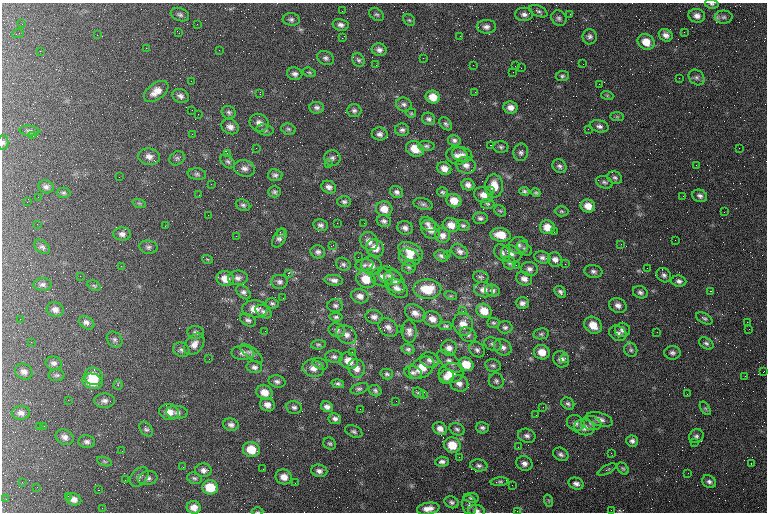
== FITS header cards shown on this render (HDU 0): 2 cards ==
NAXIS1  =                  765 / length of data axis 1
NAXIS2  =                  510 / length of data axis 2

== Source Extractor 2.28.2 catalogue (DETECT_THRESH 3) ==
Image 765 x 510 px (HDU 0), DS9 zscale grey, 1 PNG px = 1 image px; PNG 769 x 514 px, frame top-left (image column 1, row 510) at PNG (2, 3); each listed source drawn as its Kron ellipse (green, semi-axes under 4 px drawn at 4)
Background 156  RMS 8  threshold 24.1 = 3 sigma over >= 5 px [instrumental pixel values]
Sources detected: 379; all 379 listed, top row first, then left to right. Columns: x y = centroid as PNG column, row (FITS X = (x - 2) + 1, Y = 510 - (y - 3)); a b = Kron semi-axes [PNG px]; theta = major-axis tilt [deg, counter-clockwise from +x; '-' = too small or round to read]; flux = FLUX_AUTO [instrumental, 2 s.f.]
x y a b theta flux
712 4 7 4 -10 980
342 11 2 2 - 650
538 11 10 5 -23 1400
377 14 8 5 -36 1100
524 14 9 6 0 2000
570 14 3 2 - 470
180 15 9 6 -20 1600
697 16 8 7 - 2800
724 17 9 6 1 1700
559 18 8 7 - 1500
291 19 8 6 -5 1500
409 20 6 5 - 890
22 24 2 2 - 850
197 24 3 2 - 560
341 25 8 6 -13 2100
486 27 10 6 1 2400
684 32 2 2 - 2900
18 33 6 2 21 560
179 33 2 2 - 310
97 35 2 2 - 210
666 35 7 6 - 2500
460 36 2 2 - 540
590 37 7 7 - 1700
342 38 2 2 - 2900
646 42 9 7 -32 7000
146 48 2 2 - 2800
219 50 2 2 - 220
379 50 7 6 - 2100
40 51 2 2 - 2800
326 58 8 6 -24 1600
423 58 2 2 - 1400
358 60 7 6 - 1300
583 64 3 2 - 420
376 65 2 2 - 330
473 65 2 2 - 760
515 66 2 2 - 520
521 68 2 2 - 1200
309 72 7 4 -17 770
513 72 2 2 - 230
295 74 7 6 - 1800
562 76 6 5 - 1000
696 77 9 7 -44 1700
679 78 2 2 - 290
191 81 2 2 - 380
599 84 2 2 - 240
156 91 14 8 37 5500
475 92 2 2 - 260
260 94 3 2 - 480
607 95 6 4 -19 680
180 96 8 7 - 2000
433 97 7 6 - 6200
404 104 8 7 - 1600
317 108 7 6 - 1600
510 108 7 6 - 3200
192 110 3 2 - 990
354 110 7 6 - 1400
229 112 7 6 - 1300
411 113 5 4 - 670
198 114 2 2 - 310
617 117 7 4 -1 840
429 119 7 6 - 1400
259 123 10 8 -30 3100
446 124 7 5 -48 1100
599 126 9 6 -12 1900
230 127 9 7 -28 3000
288 129 7 5 -16 1100
588 129 2 2 - 340
265 130 9 5 -12 1300
402 130 7 6 - 1500
29 131 10 5 -6 1300
192 134 2 2 - 1600
380 134 8 6 -11 1900
33 136 2 2 - 300
454 140 6 5 - 1500
3 142 7 5 -89 1000
490 145 3 2 - 23000
426 146 8 5 -1 1200
501 147 7 5 -2 1100
256 148 2 2 - 840
739 148 2 2 - 270
415 149 9 7 -28 8300
521 152 9 7 76 1600
227 154 3 2 - 940
462 154 10 7 -17 2400
457 156 11 8 -16 3200
149 157 11 8 -10 3300
177 158 8 6 38 1400
332 158 8 7 - 1600
228 161 8 5 -39 1300
328 164 3 3 - 440
466 165 10 8 -13 2700
696 165 2 2 - 1000
559 166 7 6 - 1500
244 168 11 8 -15 2900
444 169 7 6 - 3700
197 174 9 5 -7 1300
275 175 7 6 - 1400
119 177 2 2 - 460
615 178 7 6 - 1300
604 182 8 6 -20 1400
211 184 2 2 - 270
468 185 6 5 - 2300
494 186 11 9 89 7400
46 187 7 6 - 1700
329 187 7 6 - 2200
490 191 2 2 - 400
524 191 5 4 - 1000
274 192 6 5 - 1100
397 192 7 5 -31 1700
442 192 5 5 - 920
63 193 7 5 -1 990
536 193 5 4 - 820
199 195 2 2 - 330
483 195 9 7 -21 3900
683 196 2 2 - 1300
700 196 7 6 - 1700
38 197 3 2 - 690
454 201 7 6 - 5900
27 202 2 2 - 510
344 202 7 5 0 1200
139 203 7 4 -18 900
423 204 9 5 -15 1400
487 204 7 5 -3 1000
243 205 7 5 -27 1300
588 206 7 6 - 4900
384 209 8 7 - 5400
500 211 6 5 - 730
561 211 7 5 -2 890
724 212 3 2 - 440
208 215 2 2 - 280
480 218 7 6 - 1400
384 221 7 5 -16 1400
337 223 2 2 - 1800
364 223 2 2 - 1100
37 224 2 2 - 280
428 224 8 6 -31 1600
321 225 7 5 -7 1500
451 225 8 7 - 4800
463 225 7 5 -14 1000
166 226 3 2 - 370
547 227 7 7 - 5800
405 228 8 6 -22 2100
430 230 11 8 -48 4100
280 232 3 3 - 560
554 232 2 2 - 750
122 234 9 6 -1 2200
443 235 7 7 - 2700
501 235 10 7 -9 8000
236 236 3 2 - 5500
279 238 10 6 60 2100
675 240 2 2 - 330
369 241 10 8 -48 3600
621 244 3 2 - 610
333 245 4 3 - 930
518 245 10 8 4 2100
42 247 9 5 -37 1400
148 247 9 6 -8 1500
375 248 9 8 - 5200
524 249 8 6 -39 1300
411 251 13 8 -26 7800
460 251 9 6 -33 2000
318 252 7 6 - 1700
502 253 9 7 -52 1900
447 254 2 2 - 960
511 254 10 8 -25 2900
442 256 7 5 -24 1600
358 257 2 2 - 1800
409 257 11 8 -27 4800
542 258 8 6 -16 1700
207 259 5 3 - 600
555 260 7 7 - 2600
510 263 6 6 - 1200
343 264 7 6 - 1500
565 264 2 2 - 730
364 265 9 5 8 1500
516 265 2 2 - 3700
121 266 2 2 - 370
371 266 10 9 - 3200
409 267 7 6 - 1400
647 268 2 2 - 2900
529 269 8 7 - 2000
593 271 9 6 -9 1700
288 273 2 2 - 12000
664 275 8 6 -45 1600
80 276 2 2 - 290
390 276 12 8 -24 2700
382 277 11 9 -16 3800
481 277 8 6 -16 1100
238 278 10 7 7 2300
225 279 9 7 -19 5800
366 279 10 8 -30 8900
524 279 8 6 -22 2700
334 280 9 5 -8 2200
395 281 13 8 -53 3100
679 281 7 5 -6 1700
280 282 8 7 - 1600
43 284 9 6 0 1600
94 286 7 5 -31 720
397 288 12 8 -35 3200
427 289 14 9 1 13000
484 290 10 7 -16 3400
492 291 7 6 - 1500
711 291 3 2 - 860
244 292 8 5 -42 1700
560 292 7 5 -48 1300
640 292 7 6 - 1500
360 296 9 7 -16 2700
451 296 6 4 -17 640
283 298 2 2 - 290
272 303 6 5 - 1000
522 303 6 6 - 1900
335 305 8 6 -4 1400
618 305 9 7 -25 2600
255 309 12 8 -3 6500
55 310 8 7 - 2600
463 311 3 2 - 410
484 311 8 6 -37 6900
263 312 9 6 -33 1700
415 313 11 8 -30 3300
336 317 6 4 -6 1000
374 317 8 7 - 2100
704 318 9 5 -28 1100
20 319 2 2 - 350
432 319 9 7 -22 3600
248 320 8 6 -30 1400
747 322 2 2 - 240
87 323 8 5 -35 2200
493 323 6 5 - 950
463 324 11 9 -74 5600
593 325 9 7 -43 7000
446 326 6 4 0 930
388 327 11 8 -42 2700
505 327 7 6 - 1400
400 329 3 2 - 510
749 329 3 2 - 520
337 330 8 7 - 1700
622 330 8 7 - 2100
265 331 3 2 - 420
409 331 11 7 -85 2600
195 332 8 6 -5 1400
657 332 2 2 - 360
618 333 9 7 -28 1800
541 334 8 5 9 1100
346 335 11 8 -38 3200
468 335 9 6 -31 1800
115 339 9 7 -46 1500
31 342 3 2 - 440
706 343 8 5 -31 1300
194 344 12 8 52 3700
493 344 9 6 -22 1800
318 345 7 5 3 960
503 347 9 7 -31 2400
449 348 8 8 - 2800
408 349 6 5 - 1100
181 350 8 7 - 1600
477 350 8 6 -42 1800
631 350 7 6 - 1400
352 352 2 2 - 2400
542 352 8 7 - 5700
243 353 11 7 -2 2500
251 353 13 5 -38 1900
672 353 8 7 - 1600
334 357 8 6 -6 1500
565 358 3 3 - 1000
209 359 2 2 - 530
561 359 8 7 - 3100
429 360 9 7 -21 2300
349 361 9 8 - 6200
449 361 15 7 -41 2800
54 363 8 6 -9 1800
320 364 8 5 -23 1200
466 364 7 6 - 8800
493 365 8 6 -10 1300
254 367 8 6 -10 1700
313 368 11 8 -16 3500
356 368 9 8 - 3400
422 368 14 9 35 9100
24 372 9 7 -28 2200
763 372 2 2 - 340
413 373 8 6 -11 1700
451 373 12 10 6 7300
387 374 6 5 - 970
57 375 8 6 0 1100
94 376 9 8 - 12000
745 376 3 2 - 430
447 377 7 7 - 3200
93 381 10 7 -15 11000
277 381 8 6 -12 1600
496 381 7 7 - 1400
459 383 9 8 - 2900
338 384 6 4 -13 1200
118 385 5 4 - 1100
359 389 9 5 19 1300
375 391 6 5 - 1100
264 392 8 7 - 5200
418 393 6 5 - 810
687 394 2 2 - 1900
423 395 3 2 - 480
68 400 2 2 - 250
105 401 10 7 -1 2300
396 401 3 2 - 430
568 404 7 5 -41 1300
267 405 7 6 - 3000
294 407 8 6 -12 1500
327 407 6 5 - 2000
543 407 3 2 - 350
705 408 7 4 -58 980
360 409 2 2 - 4600
169 412 10 8 -12 5200
177 412 11 6 -3 1800
21 413 9 6 3 2200
536 415 2 2 - 210
335 419 6 5 - 1800
600 419 14 6 -17 3000
576 423 9 7 -23 2100
591 423 10 7 -12 1900
231 425 8 6 -14 2000
40 426 2 2 - 590
44 426 2 2 - 250
584 427 10 8 -12 3800
482 428 6 6 - 1400
146 429 8 5 -53 1300
440 429 7 6 - 3100
457 429 8 6 -22 1300
354 431 9 5 -25 1200
527 436 9 7 -19 2000
696 436 7 6 - 1500
64 437 9 7 -26 2500
632 441 6 5 - 1600
87 442 8 6 -4 1700
694 442 2 2 - 1700
330 444 6 5 - 1000
452 445 8 7 - 10000
518 447 2 2 - 280
251 450 8 7 - 9900
122 451 3 2 - 460
611 453 3 2 - 430
561 454 8 6 -30 1600
459 457 2 2 - 3400
104 462 8 3 -19 870
442 462 7 5 3 1700
524 463 8 7 - 2400
751 463 3 2 - 650
479 465 9 6 -8 1600
183 467 3 2 - 490
623 468 7 5 -47 860
263 469 2 2 - 250
607 469 10 4 27 870
203 470 8 7 - 2300
319 471 8 6 -12 2000
688 473 2 2 - 250
139 477 11 7 51 1600
284 477 8 7 - 4300
148 478 10 7 9 1900
194 478 7 5 -16 1200
125 480 3 2 - 580
22 482 2 2 - 280
500 482 9 4 4 1000
709 482 7 6 - 1700
295 483 2 2 - 480
576 484 8 5 -20 2000
512 485 2 2 - 240
37 487 2 2 - 240
210 487 8 7 - 13000
98 490 3 2 - 310
68 496 3 3 - 580
471 498 8 5 -7 1100
6 499 2 2 - 300
73 499 8 5 -19 2900
549 501 6 4 -72 720
452 502 7 5 -22 1400
469 505 10 7 -81 1900
194 507 7 6 - 3900
102 508 2 2 - 320
428 509 11 6 8 3800
611 510 2 2 - 560
476 511 8 5 -7 1700
517 511 2 2 - 290
257 512 6 3 0 510
At the frame edge (FLAGS 8, measured only in part): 6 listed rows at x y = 712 4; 3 142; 428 509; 476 511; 517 511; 257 512